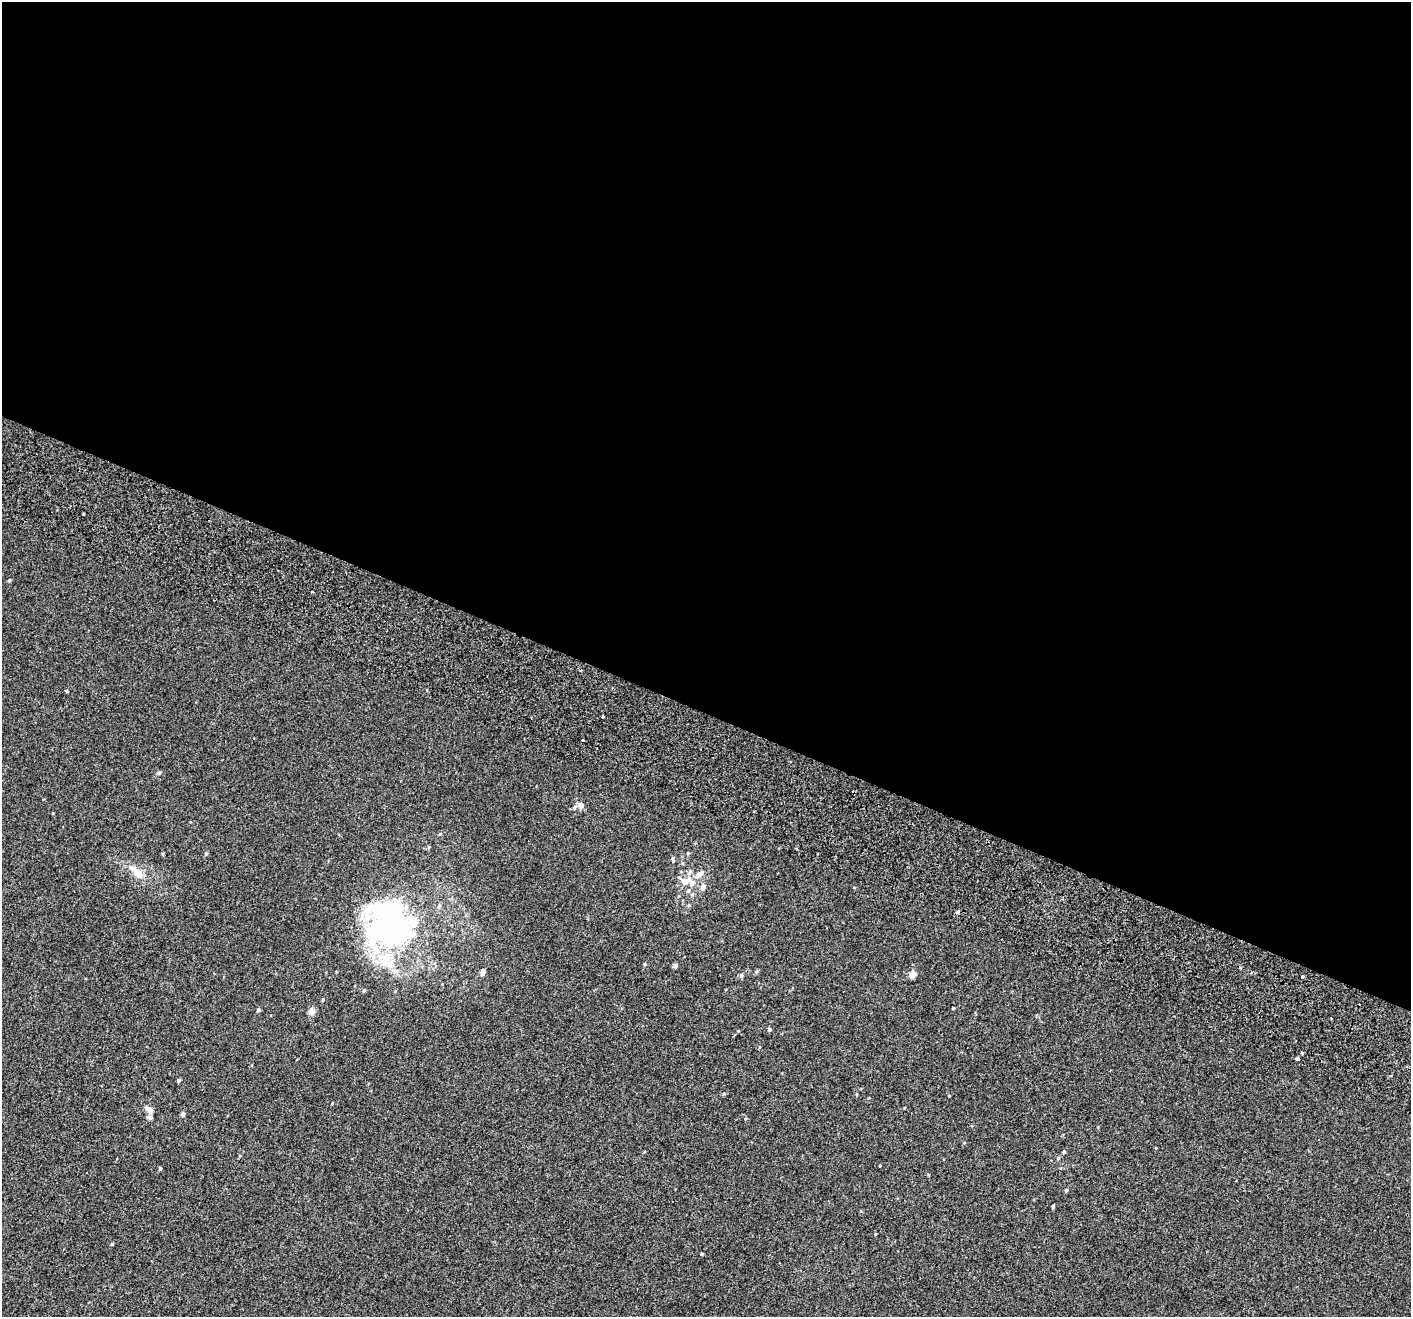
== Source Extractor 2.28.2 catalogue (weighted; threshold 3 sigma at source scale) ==
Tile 3 of 4 x 4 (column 3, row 1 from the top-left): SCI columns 2897-4305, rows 4330-5644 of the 5785 x 5965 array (HDU 1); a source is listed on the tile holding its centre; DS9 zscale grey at full resolution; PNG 1413 x 1319 px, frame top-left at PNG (2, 2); no overlay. Shown black and unused: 54% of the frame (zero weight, under 2 of 3 exposures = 6% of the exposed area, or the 3 px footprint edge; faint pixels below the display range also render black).
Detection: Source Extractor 2.28.2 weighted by HDU 2 'WHT'; one run over the whole footprint, this tile lists its part. Background 0.00147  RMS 0.0064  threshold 0.0287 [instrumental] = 3 sigma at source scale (4.5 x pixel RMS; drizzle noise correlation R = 1.50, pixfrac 1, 0.0396/0.0396 arcsec/px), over >= 5 px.
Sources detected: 56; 1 inside a brighter object's white glare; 2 cosmic-ray / hot-pixel residue — not listed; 5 inside a brighter listed object's ellipse — not listed separately; the other 48 listed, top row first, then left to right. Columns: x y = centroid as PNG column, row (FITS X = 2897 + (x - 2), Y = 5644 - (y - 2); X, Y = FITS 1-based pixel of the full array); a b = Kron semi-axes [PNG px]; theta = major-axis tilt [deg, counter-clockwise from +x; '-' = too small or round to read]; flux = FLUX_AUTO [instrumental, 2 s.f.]
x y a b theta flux
9 580 4 4 - 0.61
312 592 3 3 - 0.74
67 691 3 3 - 1.7
602 717 3 3 - 4.9
159 773 6 4 20 0.9
580 805 7 6 - 2.4
440 834 5 4 - 0.71
688 853 5 3 - 0.52
163 854 5 3 - 0.56
206 854 5 4 - 0.83
673 859 10 3 -85 0.82
136 872 26 9 -45 7
690 872 7 5 68 1.4
700 874 10 6 24 3.2
684 881 13 7 8 5.4
703 887 6 5 - 2.7
688 890 5 3 - 0.75
689 905 6 3 71 0.63
439 906 6 5 - 1.2
958 912 4 3 - 3.8
393 933 43 28 6 130
645 964 4 4 - 0.58
675 966 5 4 - 1.6
757 971 6 4 58 0.78
483 972 5 4 - 2.3
912 974 8 6 37 3.6
741 975 6 5 - 1.1
1302 977 3 3 - 1.6
364 990 5 4 - 0.82
323 1000 5 3 - 0.59
953 1008 5 3 - 0.45
258 1010 5 4 - 1.1
311 1012 9 8 - 2.5
769 1029 4 4 - 1.1
1302 1053 3 3 - 0.73
1297 1058 4 3 - 4.1
179 1080 4 4 - 0.89
724 1093 5 3 - 0.62
150 1110 7 6 - 2.4
182 1114 4 4 - 1.4
149 1118 9 5 -23 1.2
1064 1152 5 4 - 0.77
1058 1158 5 5 - 0.84
160 1169 4 3 - 0.67
1066 1190 5 4 - 0.73
1053 1206 3 3 - 1
112 1244 3 3 - 0.72
701 1254 3 3 - 0.82